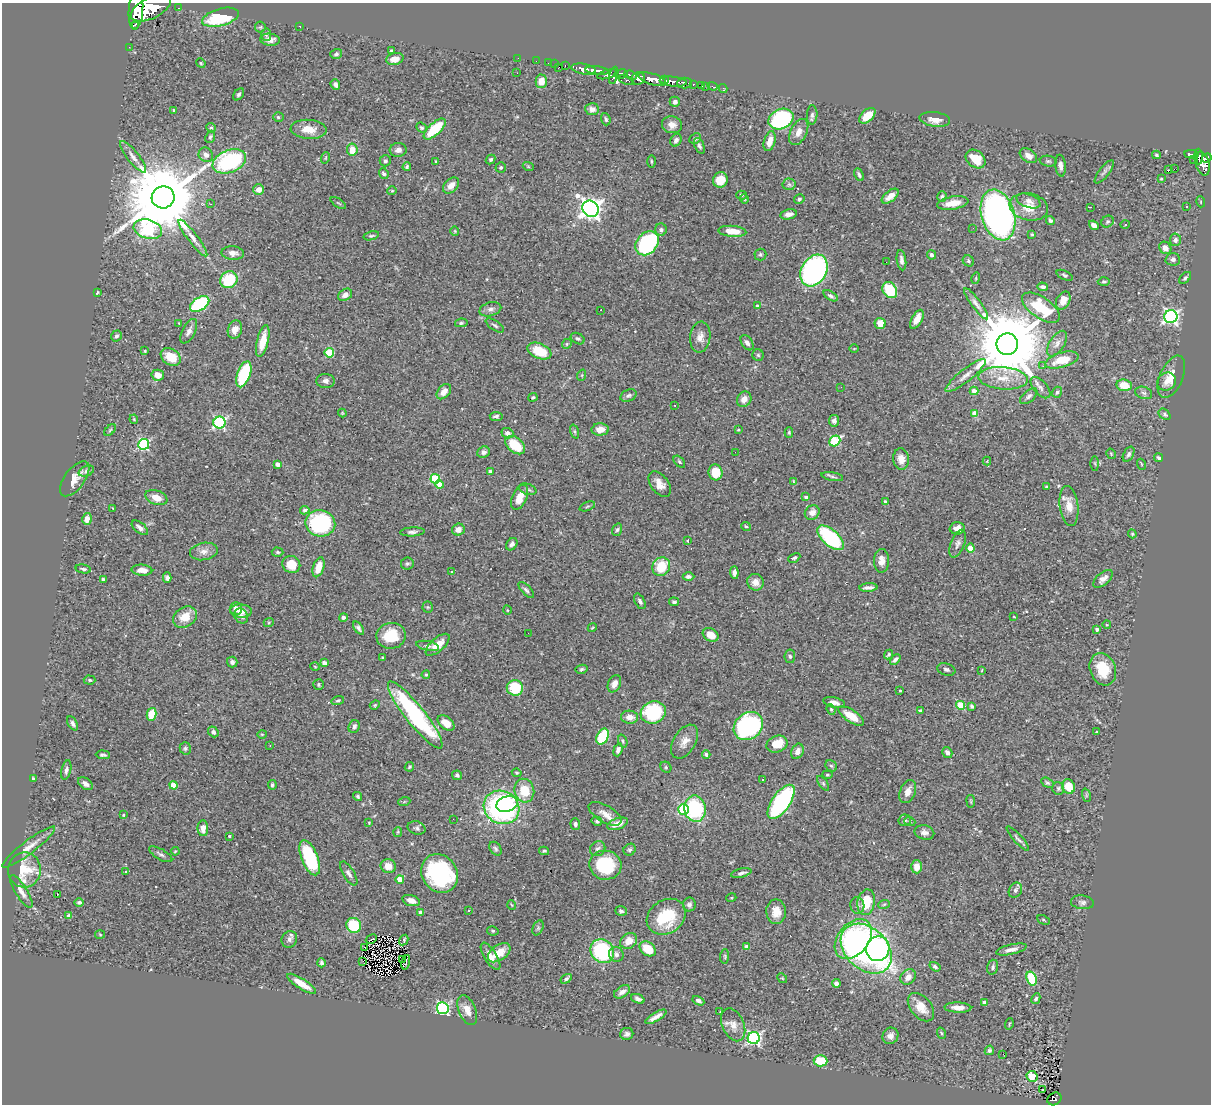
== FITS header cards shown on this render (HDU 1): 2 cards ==
NAXIS1  =                 1209
NAXIS2  =                 1102

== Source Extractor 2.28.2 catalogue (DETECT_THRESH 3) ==
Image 1209 x 1102 px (HDU 1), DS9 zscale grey, 1 PNG px = 1 image px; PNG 1213 x 1106 px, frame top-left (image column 1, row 1102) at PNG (2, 3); each listed source drawn as its Kron ellipse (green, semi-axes under 4 px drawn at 4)
Background 0.942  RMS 0.034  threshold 0.102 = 3 sigma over >= 5 px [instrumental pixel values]
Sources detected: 477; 1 with non-positive FLUX_AUTO (blend fragments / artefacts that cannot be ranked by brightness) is neither listed nor drawn; the other 476 listed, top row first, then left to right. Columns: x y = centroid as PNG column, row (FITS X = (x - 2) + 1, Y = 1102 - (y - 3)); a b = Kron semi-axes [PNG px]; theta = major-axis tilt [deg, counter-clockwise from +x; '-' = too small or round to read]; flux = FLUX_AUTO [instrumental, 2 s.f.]
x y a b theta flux
151 8 22 10 26 6300
179 8 3 2 - 15
136 9 20 7 86 4200
220 17 19 8 15 130
135 25 2 2 - 12000
300 26 3 2 - 3.3
260 27 5 5 - 3.4
266 35 6 5 - 4.7
270 40 10 6 -5 15
129 47 2 2 - 8
392 51 4 3 - 5.3
336 54 6 4 18 4.4
518 58 2 2 - 8.9
395 59 9 6 14 21
536 61 2 2 - 9.1
201 63 5 4 - 2.7
548 63 2 2 - 8
554 64 2 2 - 12
565 65 3 2 - 24
558 68 3 2 - 60
583 69 12 5 -10 1600
597 71 12 4 -6 1300
517 73 2 2 - 1.5
607 74 10 4 16 550
621 74 6 4 10 590
614 75 9 3 76 470
631 75 6 3 -23 330
638 78 7 6 - 960
652 79 14 5 -18 2600
626 80 8 4 -20 230
664 80 4 2 - 300
541 81 7 6 - 26
673 82 13 5 -7 1200
684 83 7 5 1 320
693 84 3 3 - 110
335 85 6 4 -66 9
702 85 3 3 - 37
706 86 2 2 - 7.9
712 86 5 2 - 13
723 88 4 3 - 10
239 94 7 4 51 4.5
675 102 5 5 - 7
592 109 7 6 - 12
174 111 3 3 - 5.6
812 115 10 5 89 6.3
867 116 10 5 44 37
278 117 5 4 - 4.3
606 119 6 4 -71 4.6
781 119 13 9 25 320
935 119 15 7 -7 21
672 125 10 8 -8 15
211 128 5 4 - 3.1
421 128 5 4 - 3.9
309 129 18 9 -4 34
435 129 14 6 43 84
799 132 14 8 63 18
210 137 6 4 67 4.4
695 138 6 5 - 5.2
676 140 6 5 - 7.6
770 141 10 5 73 23
699 146 8 4 -67 5.6
352 150 6 5 - 33
398 150 8 7 - 10
1192 154 7 3 -7 190
206 155 8 6 -46 13
1156 155 4 3 - 3.3
1028 156 9 6 -33 15
133 157 19 5 -51 16
1199 157 8 3 -87 220
325 158 6 3 70 2.6
1207 158 5 4 - 430
976 159 11 8 -38 54
1193 159 2 2 - 5.9
491 160 5 4 - 3.7
229 161 17 11 22 260
385 161 5 5 - 5.1
651 161 6 3 -89 2.8
1048 161 8 5 -9 5
436 162 3 2 - 3.3
1202 164 12 7 -75 750
528 166 5 3 - 2.2
1060 166 11 5 -83 9.1
407 167 4 4 - 3.7
501 167 5 5 - 3.6
1174 169 2 2 - 990
1168 170 3 2 - 4
1104 172 14 5 52 7.5
384 173 5 4 - 5.9
859 175 7 3 -63 5.1
1161 179 4 4 - 2.1
720 180 8 7 - 40
789 184 6 6 - 6.1
451 185 9 6 45 17
259 189 5 5 - 20
392 191 4 4 - 2.3
742 195 5 4 - 3.1
890 196 10 5 38 19
942 196 5 4 - 4.5
163 197 11 11 - 33000
744 199 5 4 - 2.8
799 199 5 5 - 5.4
1029 201 12 6 -20 12
1201 202 5 3 - 2.2
338 203 9 3 -33 3
953 203 16 6 10 29
211 204 2 2 - 25
1029 207 19 13 -12 43
1090 207 2 2 - 1.7
1187 207 2 2 - 1.8
591 209 8 7 - 1600
789 214 8 5 13 12
998 215 26 16 -73 1100
1050 220 4 3 - 5.5
1107 222 6 5 - 4
1125 224 5 3 - 2.5
1094 225 5 4 - 14
973 228 3 2 - 2
148 229 14 9 -16 380
661 230 6 6 - 5.8
455 231 4 4 - 2.2
732 231 14 5 -5 41
1032 234 3 3 - 2.5
371 236 8 4 13 3.8
193 238 23 5 -53 16
1175 240 6 5 - 6.8
647 243 13 10 49 260
1165 248 7 5 -48 17
233 253 11 7 -5 12
760 254 6 6 - 4
931 255 4 4 - 7.2
1173 259 7 6 - 7.7
901 260 10 4 -82 9.2
968 261 6 5 - 4.4
886 262 2 2 - 2.2
814 270 17 12 61 470
1064 275 8 4 -24 4.1
976 278 5 3 - 2.5
1185 278 7 4 45 4.8
229 280 9 8 - 92
1104 282 6 4 0 3.9
1043 287 5 3 - 5.4
890 290 9 6 -55 86
97 293 4 2 - 2.3
345 295 7 5 34 11
831 296 8 4 -31 5.3
1063 301 9 6 62 21
200 304 11 6 34 210
976 304 19 5 -54 12
757 305 4 3 - 2.1
1041 308 22 10 -34 99
490 309 11 7 16 9.1
601 310 3 2 - 4.5
1171 317 6 6 - 580
917 319 10 5 61 23
179 323 3 3 - 1.4
461 323 6 4 10 3.5
880 323 5 5 - 26
495 325 10 4 -34 5.2
235 330 9 7 72 19
189 331 13 6 63 11
116 336 5 5 - 4.9
700 337 15 10 82 19
578 339 7 5 -29 4.5
263 341 16 5 76 41
747 343 8 5 -55 8.5
567 344 5 4 - 2.8
1007 344 11 10 - 31000
1057 344 14 7 57 14
854 349 4 3 - 2
145 351 3 3 - 2.5
539 351 12 7 -22 66
329 353 5 4 - 96
758 355 6 5 - 3.6
171 357 11 8 -33 44
1062 360 17 7 16 50
1043 366 3 3 - 2.5
244 374 13 6 71 130
158 375 6 5 - 18
582 375 6 3 72 2.4
966 376 25 6 38 20
1171 377 22 11 67 31
1003 378 25 11 -4 48
325 381 9 7 -4 8.9
1166 381 10 8 32 12
1124 385 7 6 - 42
841 387 2 2 - 3.1
1040 388 13 6 -48 9.6
974 391 4 4 - 19
444 392 9 6 48 17
1057 392 6 5 - 4.2
1144 393 9 6 -17 6.2
628 395 8 5 25 6.7
1029 396 10 5 40 7.1
533 397 4 3 - 3.6
744 399 8 7 - 17
675 405 2 2 - 1.7
342 413 4 4 - 2.3
975 414 4 4 - 39
1165 414 7 5 -41 4.3
496 416 6 4 -10 5.7
134 419 5 4 - 2.3
834 421 6 5 - 7.4
219 423 6 6 - 360
600 429 8 6 2 21
110 430 7 4 45 3.6
738 430 3 2 - 3
574 431 7 3 -71 3
789 432 5 4 - 2.7
507 433 6 5 - 11
835 441 6 5 - 130
144 444 5 5 - 250
515 445 11 7 -39 65
483 452 6 5 - 7
735 452 2 2 - 3
1111 454 5 3 - 2.2
1129 454 8 5 62 6.1
1158 458 5 3 - 3.6
901 459 10 8 -85 18
987 461 4 4 - 2
679 462 7 4 -46 3.8
1095 463 7 4 -89 2.5
278 464 4 3 - 15
1141 464 5 3 - 2.1
86 471 8 5 21 5.5
490 472 4 3 - 6.7
715 472 8 7 - 45
832 477 11 3 -11 5.2
75 479 20 10 54 27
435 479 5 4 - 120
793 481 3 2 - 1.4
440 484 4 4 - 29
660 484 14 9 -53 22
1047 487 4 3 - 3.2
528 489 9 5 -18 5.4
156 497 11 7 -20 25
520 497 13 7 65 30
806 497 3 3 - 5.8
885 502 4 3 - 5.9
587 506 8 2 22 2.7
1069 506 20 9 -82 29
113 509 3 2 - 1.9
305 510 4 4 - 4.9
812 512 8 7 - 17
87 519 6 5 - 17
320 523 15 13 -11 230
746 526 5 3 - 2.8
140 528 9 5 -39 11
957 528 7 6 - 16
458 530 6 6 - 15
617 530 6 4 71 4.2
412 532 12 4 4 7
1132 534 4 4 - 2.5
830 538 16 8 -41 210
687 540 3 3 - 2.5
512 544 7 5 53 7.7
958 544 14 7 70 10
970 548 4 4 - 33
204 551 14 8 10 15
278 552 6 4 -3 3.5
794 558 6 4 27 3.8
881 561 12 7 88 16
291 564 9 8 - 35
407 564 6 6 - 4.8
318 567 10 5 72 34
661 567 9 8 - 70
83 569 8 4 -9 4
142 570 10 5 -5 23
452 571 3 3 - 3.7
734 573 6 4 -86 9.7
688 577 6 4 -1 6.9
167 578 5 4 - 6.9
1103 579 12 6 40 14
103 580 4 4 - 5.2
755 582 8 8 - 17
868 588 9 3 4 8.4
526 590 10 4 -45 5.9
640 601 8 5 -62 6.2
674 602 5 4 - 3.9
428 607 5 5 - 3.2
236 609 6 6 - 9.4
507 610 4 3 - 2
241 611 11 6 -2 17
241 616 8 6 -53 8.2
185 617 13 9 33 36
343 617 4 4 - 5.3
1014 617 3 2 - 1.7
269 622 5 3 - 2.3
1107 625 4 3 - 1.7
358 628 7 4 -54 6.5
592 628 4 3 - 2.1
1097 629 4 3 - 6.4
528 633 3 2 - 1.7
711 635 8 6 -29 29
391 636 15 13 7 70
438 645 15 6 41 29
428 646 11 4 -11 6.5
889 654 5 3 - 3.2
790 656 7 5 82 4.8
383 658 3 3 - 2.9
895 660 6 3 44 6.5
232 662 5 5 - 6.9
324 663 4 4 - 14
315 667 5 3 - 1.9
582 669 6 4 11 3.8
946 669 9 6 -18 5.9
1103 669 16 12 -70 66
982 670 4 2 - 1.5
426 675 4 3 - 2.6
90 680 6 4 -3 4
318 684 5 5 - 3.7
614 684 9 6 66 14
515 688 8 8 - 80
900 690 2 2 - 2.2
338 700 6 4 17 3.3
834 702 11 5 -13 11
375 705 5 4 - 2.7
960 705 4 4 - 74
972 706 4 3 - 4.8
831 709 5 4 - 3.2
921 711 4 3 - 8.2
653 712 13 11 19 170
152 714 6 5 - 51
415 715 42 9 -51 330
851 716 15 6 -33 37
630 717 8 6 -4 17
73 723 7 4 -60 7.6
446 723 10 6 -40 22
748 726 15 13 39 320
354 727 6 5 - 8.3
213 732 6 4 -51 6.9
1096 732 4 3 - 2
262 734 4 4 - 2.3
603 737 8 5 64 130
623 741 6 4 -70 3.4
685 742 19 11 58 22
777 744 11 8 21 38
270 745 3 2 - 1.7
185 748 6 5 - 4.2
618 750 6 4 70 8.2
797 751 8 6 67 13
947 752 6 4 -57 8.2
103 755 7 3 -4 4.2
706 755 4 4 - 6.5
831 766 6 5 - 3.8
409 767 5 4 - 3.4
666 767 6 5 - 3.9
66 770 10 4 77 6.9
517 773 5 4 - 2.6
457 775 5 4 - 4.4
827 775 5 3 - 2.6
33 779 4 3 - 3.3
763 779 3 2 - 3
823 783 8 4 -55 4.2
1047 783 7 4 -29 3.9
85 784 8 5 -36 9.9
173 785 4 4 - 39
272 785 5 4 - 4
1069 786 7 6 - 42
1058 788 6 6 - 4.8
524 791 12 9 -75 55
908 792 12 7 67 19
1086 795 7 4 -72 3.9
358 796 5 4 - 3.9
971 801 6 3 -81 2.2
404 802 6 4 19 2.6
781 802 20 9 55 330
507 804 11 7 20 130
502 807 18 16 -31 430
683 809 5 5 - 150
695 809 13 10 -80 170
605 814 18 8 -30 20
123 815 4 3 - 2
453 819 2 2 - 4.4
905 820 6 5 - 4.8
597 821 5 4 - 5.7
910 822 5 3 - 3
369 823 3 3 - 2
575 824 6 5 - 6.3
618 824 11 5 19 22
203 828 8 5 -88 17
417 828 9 6 -15 5.9
398 832 5 4 - 2.6
924 832 10 7 -14 10
230 836 3 3 - 3.1
1018 839 16 3 -48 6.4
29 847 33 6 37 23
496 849 7 5 -57 4.7
598 849 8 7 - 7.1
630 850 6 5 - 5
175 851 4 3 - 2.1
544 851 5 3 - 3.1
161 854 13 5 -30 7.1
310 858 19 8 -68 150
605 865 16 14 -12 120
388 866 8 7 - 25
917 867 6 5 - 20
24 870 17 16 - 86
126 872 3 2 - 4
349 873 14 5 -58 9.4
440 873 20 17 -56 300
741 873 10 4 13 7.2
400 879 4 4 - 42
1015 890 8 6 57 7.1
21 891 19 6 -58 16
57 895 3 2 - 21
731 898 5 3 - 2
411 901 9 5 -18 17
79 902 5 4 - 4.8
866 902 13 8 79 69
1082 902 11 7 -6 8
884 904 6 3 20 2.8
512 905 5 3 - 1.9
689 905 7 6 - 6.8
857 905 8 7 - 7.2
469 911 3 3 - 6.6
621 911 6 4 -18 5
421 912 4 4 - 7.4
776 912 12 10 -89 28
69 916 4 3 - 14
666 917 21 16 34 100
1043 920 6 4 -28 3.3
354 925 7 7 - 92
538 928 8 5 65 4.3
493 931 6 4 -13 3.6
100 935 5 3 - 1.9
289 939 8 7 - 8.7
371 939 6 2 29 3.3
853 939 22 15 50 290
404 940 5 2 - 3.7
629 941 9 7 35 25
364 947 3 2 - 2
747 947 4 4 - 20
648 949 9 6 -39 53
866 949 29 20 -43 800
878 949 12 11 - 250
1011 949 16 5 13 13
602 951 12 11 - 220
499 953 13 7 35 42
616 954 8 7 - 8.5
490 956 15 6 -58 20
725 956 7 4 86 3.3
403 960 4 2 - 1.8
363 962 3 2 - 0.2
406 962 7 3 76 5.8
321 963 4 3 - 4.2
935 967 6 4 -34 4.9
993 967 7 5 74 5.8
908 977 8 6 46 14
782 978 5 4 - 2.7
1032 978 7 5 -70 95
566 979 6 4 33 4.6
836 983 4 4 - 9.9
302 984 17 5 -32 31
622 992 9 5 32 12
638 999 7 4 -21 7.2
1036 999 6 4 62 5.1
698 1001 6 4 -29 7.1
984 1002 4 3 - 8.5
921 1007 16 10 -50 34
443 1008 6 5 - 390
958 1008 13 5 -2 17
467 1010 15 8 -67 22
720 1012 3 2 - 6.1
656 1017 12 4 31 12
1009 1024 6 3 72 2.6
733 1025 17 11 -65 20
941 1033 6 3 -70 2.7
627 1034 6 6 - 7.2
890 1036 8 8 - 13
754 1038 6 6 - 500
989 1050 5 4 - 4.5
1003 1054 2 2 - 1
820 1061 7 5 -4 64
1032 1076 6 5 - 49
1042 1090 3 3 - 6.6
1054 1099 7 6 - 130
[1 non-positive-flux detection neither listed nor drawn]